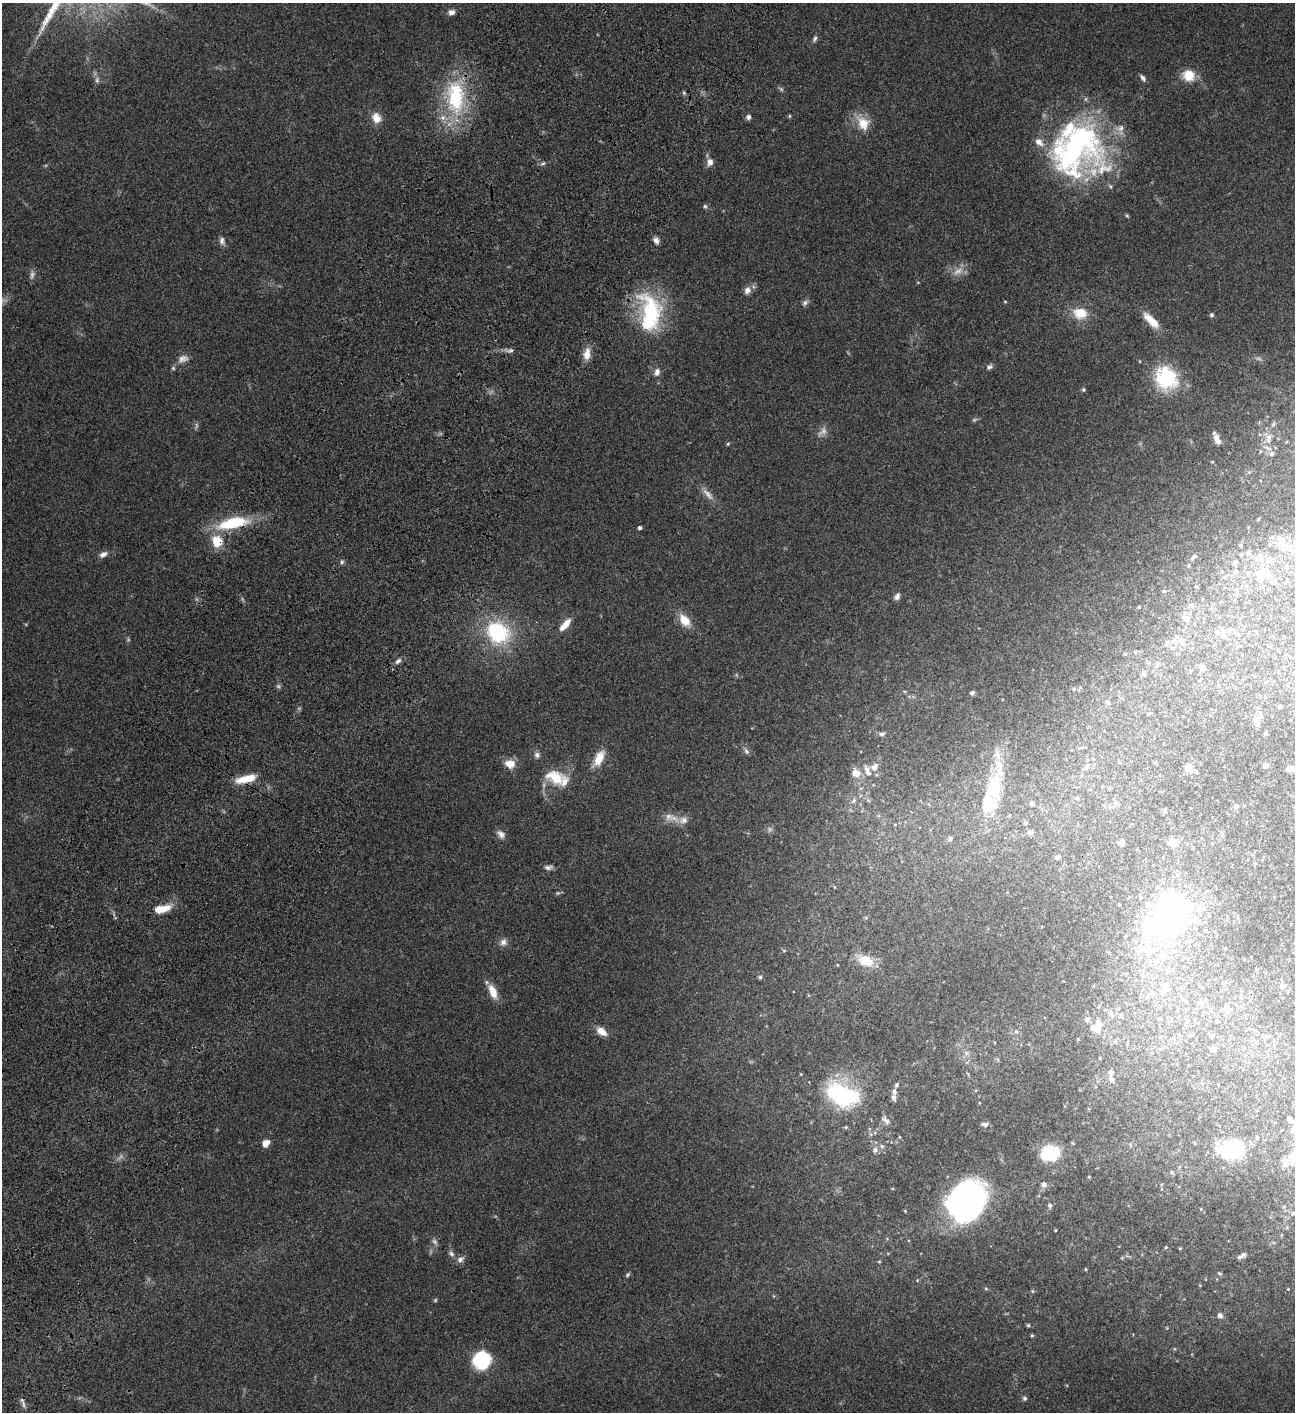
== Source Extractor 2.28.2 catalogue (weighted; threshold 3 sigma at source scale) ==
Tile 7 of 4 x 4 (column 3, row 2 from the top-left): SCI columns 3090-4382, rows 3023-4432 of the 6050 x 6047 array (HDU 1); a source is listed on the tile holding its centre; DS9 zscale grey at full resolution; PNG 1297 x 1414 px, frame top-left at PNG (2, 3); no overlay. Shown black and unused: <1% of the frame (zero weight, under 3 of 4 exposures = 13% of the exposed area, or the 3 px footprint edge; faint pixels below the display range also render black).
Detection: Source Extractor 2.28.2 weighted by HDU 2 'WHT'; one run over the whole footprint, this tile lists its part. Background 0.0649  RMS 0.0059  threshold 0.0264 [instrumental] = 3 sigma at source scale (4.5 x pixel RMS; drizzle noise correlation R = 1.50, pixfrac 1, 0.05/0.05 arcsec/px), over >= 5 px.
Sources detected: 208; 12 too faint to see at this stretch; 9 inside a brighter object's white glare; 2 cosmic-ray / hot-pixel residue — not listed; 19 inside a brighter listed object's ellipse — not listed separately; the other 166 listed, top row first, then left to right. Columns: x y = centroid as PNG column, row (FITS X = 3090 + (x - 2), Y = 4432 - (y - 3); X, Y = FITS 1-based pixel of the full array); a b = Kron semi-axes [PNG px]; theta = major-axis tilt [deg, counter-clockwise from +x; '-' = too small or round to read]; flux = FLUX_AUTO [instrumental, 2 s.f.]
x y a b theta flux
452 12 7 6 - 2.8
815 39 9 5 60 1.3
1189 75 15 13 -29 9.7
1143 78 8 5 -53 1.7
781 89 7 4 -46 0.96
455 97 48 24 -89 47
789 116 6 4 -90 0.56
748 117 7 6 - 1.7
376 118 13 10 -67 5.9
863 123 19 15 -57 9.9
1076 146 63 59 40 150
710 162 9 7 83 3.5
543 163 6 4 20 0.9
705 206 6 5 - 0.95
1127 216 6 4 -1 0.65
656 240 8 6 -59 2.5
222 241 11 6 -82 2.1
747 290 10 8 59 3.1
805 302 8 6 30 1.6
1005 302 5 3 - 0.45
651 311 51 30 -67 47
1080 313 15 12 -9 12
1212 315 5 5 - 1.2
1151 320 24 8 -45 9.5
510 351 10 4 5 1.6
587 354 16 9 83 5.1
183 359 15 10 21 3.9
989 367 7 5 36 1.3
657 372 9 6 75 2.8
1166 378 30 26 -54 35
1083 390 5 4 - 0.78
974 420 6 4 45 0.82
1273 424 5 4 - 0.8
1216 438 13 6 -71 3.5
1268 438 14 7 79 3.7
728 444 5 4 - 0.66
1271 454 8 7 - 1.7
1212 462 4 2 - 0.38
708 494 21 7 -48 4.3
232 523 44 14 12 26
640 528 4 3 - 1.3
217 541 14 13 - 11
1287 546 14 8 -54 4.6
1248 553 7 6 - 1.7
103 554 12 7 27 2.5
1241 555 5 4 - 0.7
1194 557 10 5 41 1.6
342 562 6 5 - 1
1235 562 6 5 - 1.4
1188 566 5 4 - 0.75
1235 571 6 5 - 1.3
1266 572 20 10 -57 6.1
1196 586 5 3 - 0.46
897 597 8 6 57 2
1192 605 7 6 - 1.5
1139 607 4 3 - 0.5
1188 618 7 6 - 1.8
684 620 18 11 -49 8.2
565 625 17 7 48 6.1
1230 630 7 6 - 1.4
498 632 29 23 -35 44
1223 634 13 6 -80 2.5
1182 641 12 7 -68 3.3
1135 652 5 4 - 0.63
398 661 9 6 39 1.8
1157 664 6 5 - 1
1202 668 7 6 - 2.8
1144 673 7 6 - 1.4
1074 689 4 4 - 0.66
972 693 4 4 - 1.7
1108 702 6 5 - 1
1280 706 4 3 - 0.59
882 734 8 6 16 1.5
746 751 10 5 -53 1.6
537 755 8 6 -88 1.8
599 758 21 10 65 8.6
510 764 12 9 -11 6.2
1266 765 4 4 - 2.3
1087 766 8 5 59 1.4
874 767 8 7 - 3.5
1188 768 5 5 - 9.9
1290 768 6 4 7 2.1
867 769 11 7 -71 2.7
1197 772 5 3 - 0.5
856 773 11 10 - 4.9
555 777 27 17 -24 15
246 779 26 9 13 10
993 790 44 25 80 34
1077 798 5 4 - 0.77
854 801 7 4 70 1.1
1032 803 6 6 - 1.9
1116 803 8 6 -42 1.8
1236 807 6 5 - 1.3
1165 810 6 5 - 1
668 817 14 10 -32 4.7
683 820 14 10 5 4.6
1026 823 6 5 - 1
1030 832 8 6 11 2
501 834 12 8 -51 2.8
950 839 7 5 28 1.7
1121 843 7 6 - 1.8
1173 843 12 10 -77 4.5
1057 857 6 5 - 1.2
548 867 11 6 3 1.9
1178 875 6 6 - 1.3
162 909 19 8 13 9.9
1150 926 61 46 31 80
503 942 10 9 - 2.7
784 951 5 3 - 0.52
866 961 20 13 -20 12
760 977 5 5 - 0.89
1165 987 17 10 82 6
493 992 19 8 -66 7.5
1228 1010 11 8 -53 2.7
1111 1014 10 6 -53 2.1
1121 1016 7 5 -64 1.1
1160 1019 6 5 - 1
1087 1020 7 6 - 1.4
1217 1021 4 4 - 0.66
1098 1025 19 8 84 5.3
601 1031 14 8 -35 5.1
1016 1031 6 5 - 1
1214 1049 6 5 - 3
1110 1073 7 7 - 2.3
896 1085 5 5 - 1.2
894 1092 8 6 -84 2
842 1095 34 20 -24 63
886 1120 14 7 -56 2.4
1289 1120 6 5 - 1.2
985 1124 9 5 -8 1.8
846 1127 6 4 -21 0.75
899 1137 5 3 - 0.5
1257 1138 4 3 - 0.7
266 1143 8 6 46 4.3
1194 1143 4 3 - 0.48
882 1146 6 5 - 1.1
1231 1149 22 17 6 36
875 1150 8 7 - 2.3
1050 1153 17 13 11 30
1292 1158 17 12 -86 8.2
1172 1172 5 5 - 0.79
1089 1177 5 3 - 0.53
1044 1184 6 6 - 2.1
970 1201 37 30 76 120
1050 1206 6 6 - 1.1
1201 1209 5 3 - 0.43
905 1211 4 3 - 0.53
1293 1213 8 4 38 0.96
1055 1230 4 3 - 0.44
434 1242 9 7 -45 1.7
1166 1247 4 3 - 0.53
1180 1248 4 3 - 0.56
451 1254 9 6 -36 1.7
1240 1257 10 5 31 1.7
460 1260 10 7 45 2.2
879 1262 4 4 - 0.54
1086 1269 3 3 - 0.54
1219 1273 6 4 -31 0.68
627 1275 7 4 50 0.89
1288 1289 4 3 - 0.42
1033 1291 6 4 90 0.65
1220 1316 6 5 - 2.2
1028 1325 5 4 - 0.76
1032 1335 4 4 - 0.72
482 1360 19 18 - 27
1025 1398 6 6 - 1.2
Overlapping masked pixels (flux is a lower limit): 2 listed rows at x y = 232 523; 217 541
Isophote crosses this tile's border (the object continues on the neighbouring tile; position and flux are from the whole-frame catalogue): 2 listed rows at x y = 1292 1158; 1293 1213